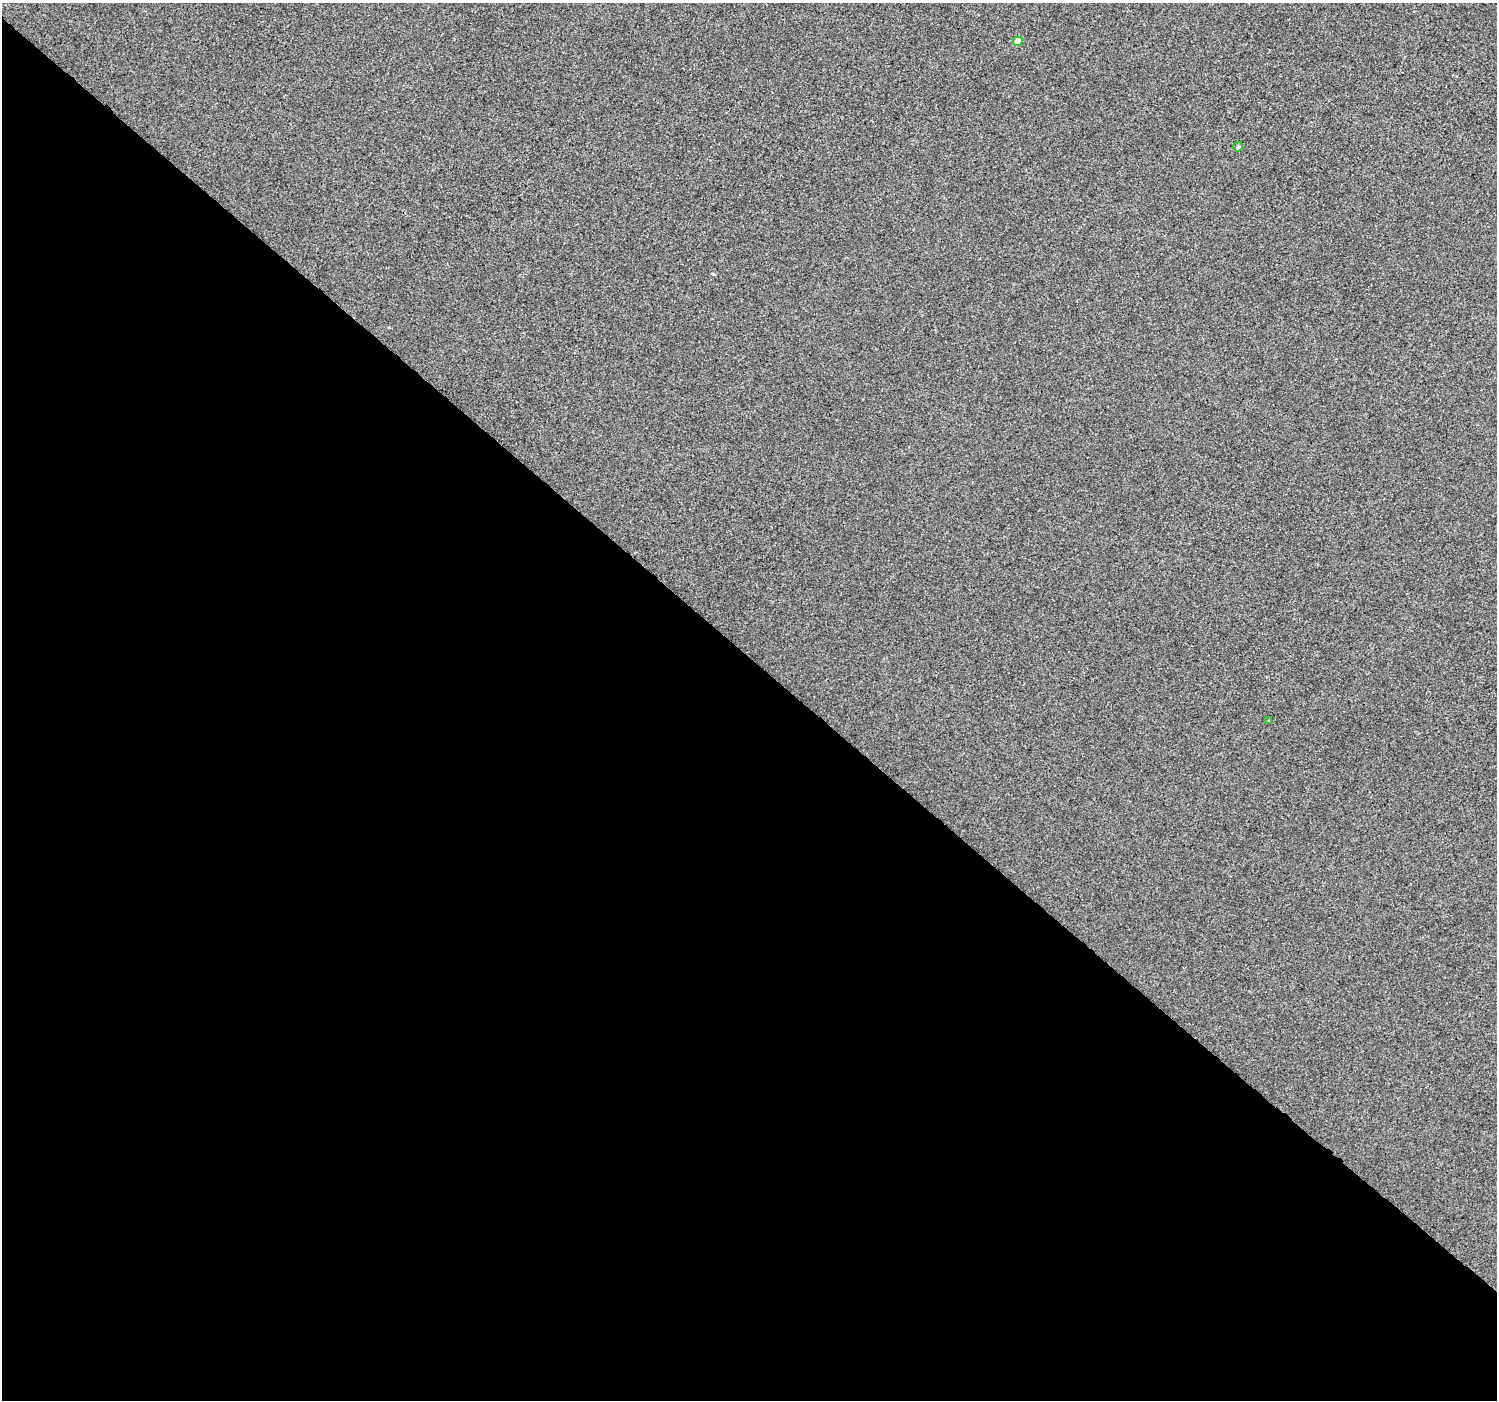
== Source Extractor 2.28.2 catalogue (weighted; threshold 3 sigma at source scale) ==
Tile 14 of 4 x 4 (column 2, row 4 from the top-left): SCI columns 1543-3037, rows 273-1670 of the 6066 x 6071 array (HDU 1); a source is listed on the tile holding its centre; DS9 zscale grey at full resolution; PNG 1499 x 1402 px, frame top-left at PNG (2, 3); each listed source drawn as its Kron ellipse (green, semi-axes under 4 px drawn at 4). Shown black and unused: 53% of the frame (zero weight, under 3 of 4 exposures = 5% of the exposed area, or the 3 px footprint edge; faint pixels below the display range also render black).
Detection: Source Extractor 2.28.2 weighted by HDU 2 'WHT'; one run over the whole footprint, this tile lists its part. Background -2.03e-04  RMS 0.0047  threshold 0.021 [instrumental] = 3 sigma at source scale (4.5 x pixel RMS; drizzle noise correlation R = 1.50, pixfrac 1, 0.0396/0.0396 arcsec/px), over >= 5 px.
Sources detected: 3; all 3 listed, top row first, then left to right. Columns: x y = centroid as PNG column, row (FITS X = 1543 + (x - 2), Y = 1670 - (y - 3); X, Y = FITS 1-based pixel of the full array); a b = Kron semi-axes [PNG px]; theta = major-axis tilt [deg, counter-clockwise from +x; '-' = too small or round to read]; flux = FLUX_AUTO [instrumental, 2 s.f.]
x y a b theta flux
1018 41 5 4 - 4.5
1238 147 5 4 - 0.91
1269 721 3 3 - 0.47